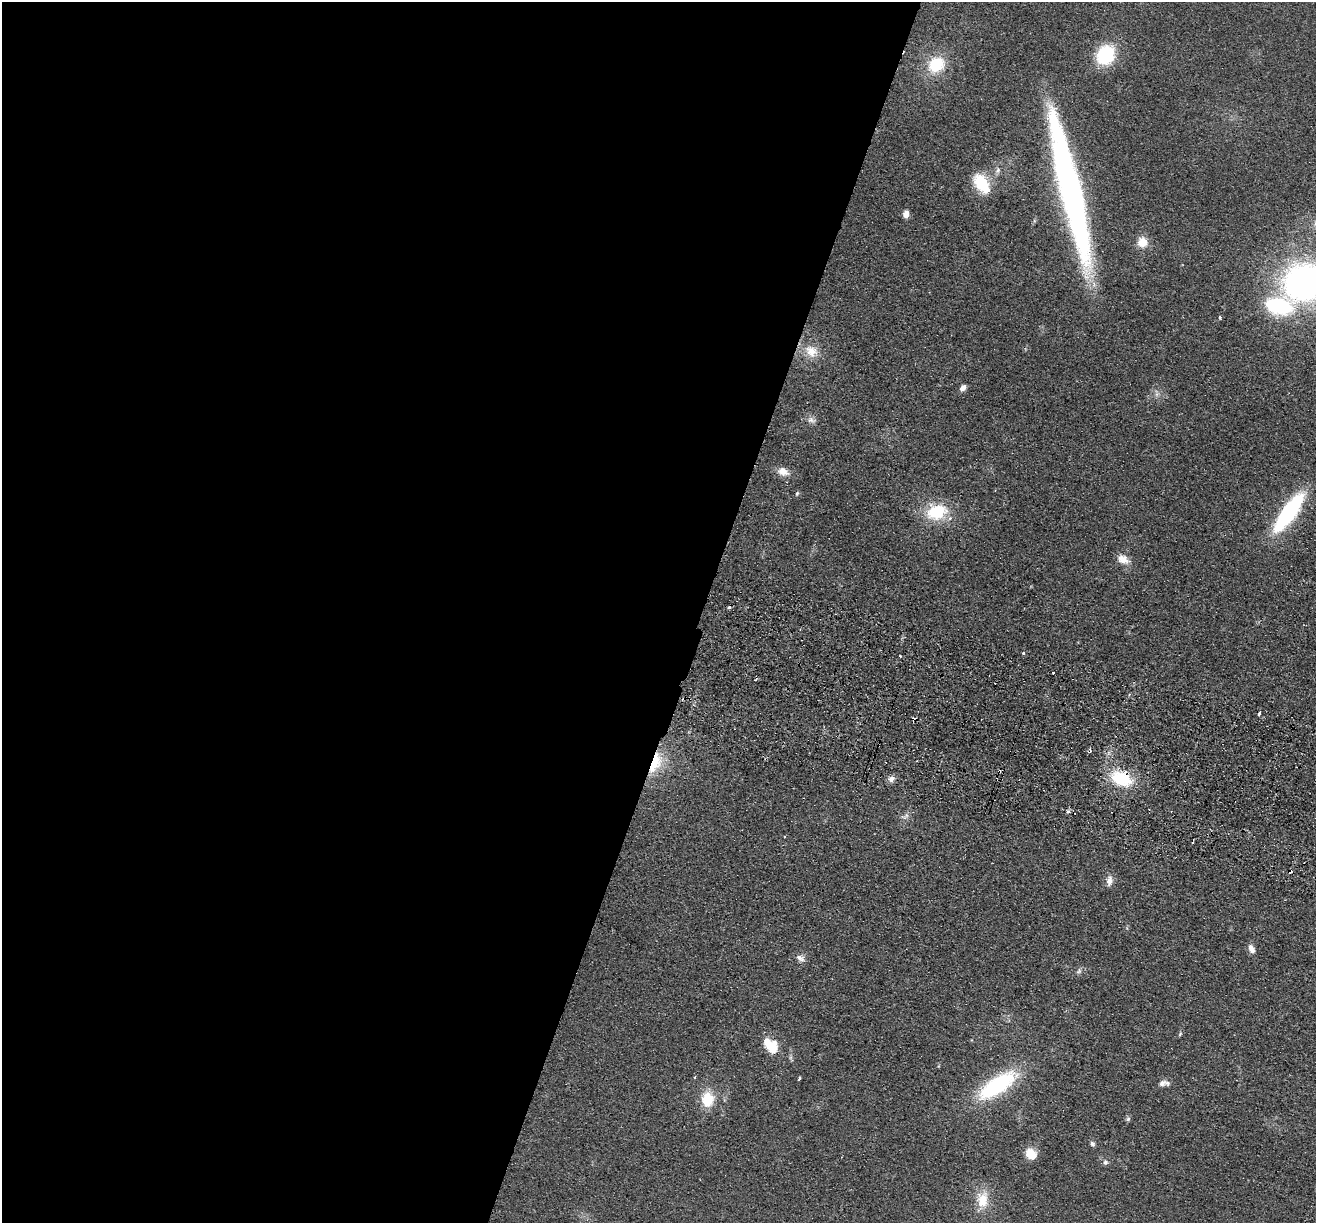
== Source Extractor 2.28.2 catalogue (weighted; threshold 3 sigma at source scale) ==
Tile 5 of 4 x 4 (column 1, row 2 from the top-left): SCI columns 20-1333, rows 2630-3850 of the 5292 x 5384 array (HDU 1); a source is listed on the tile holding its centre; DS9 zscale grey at full resolution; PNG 1318 x 1225 px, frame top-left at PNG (2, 2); no overlay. Shown black and unused: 53% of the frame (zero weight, under 2 of 3 exposures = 3% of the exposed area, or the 3 px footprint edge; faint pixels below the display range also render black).
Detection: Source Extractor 2.28.2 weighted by HDU 2 'WHT'; one run over the whole footprint, this tile lists its part. Background 0.0571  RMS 0.009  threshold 0.0403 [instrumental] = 3 sigma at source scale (4.5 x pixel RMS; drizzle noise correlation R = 1.50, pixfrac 1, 0.05/0.05 arcsec/px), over >= 5 px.
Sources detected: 53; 1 inside a brighter object's white glare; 4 cosmic-ray / hot-pixel residue — not listed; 2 inside a brighter listed object's ellipse — not listed separately; the other 46 listed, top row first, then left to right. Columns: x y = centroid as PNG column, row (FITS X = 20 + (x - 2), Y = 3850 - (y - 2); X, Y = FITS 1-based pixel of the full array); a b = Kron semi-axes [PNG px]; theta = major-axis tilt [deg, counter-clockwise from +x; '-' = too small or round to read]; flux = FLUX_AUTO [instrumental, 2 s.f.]
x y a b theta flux
1105 55 17 14 59 59
936 64 17 14 44 37
998 170 6 6 - 2.5
981 183 25 14 -56 30
1071 191 133 20 -78 370
906 214 8 6 84 5.6
1142 242 13 12 - 12
1305 282 35 30 12 350
1278 306 37 22 -11 70
1220 317 4 3 - 1.2
811 351 21 16 -37 17
963 388 7 5 44 5.5
1156 394 7 5 89 2.3
811 420 12 8 -24 4.4
783 472 15 10 -21 8.6
797 493 6 4 63 1.4
937 512 21 16 16 43
1289 512 37 11 55 120
1123 559 17 11 -27 8.9
729 607 3 3 - 2.9
1023 653 3 3 - 3.5
900 656 3 3 - 1.6
1053 673 3 3 - 1.8
1259 713 4 3 - 4.5
655 763 31 13 67 29
999 771 4 3 - 1.2
891 779 9 8 - 4
1121 779 25 16 -23 43
1068 812 6 4 2 1.5
785 836 3 2 - 0.99
1109 881 14 8 84 5.6
1251 949 12 7 -62 5
800 958 13 7 -36 4.5
1079 971 9 7 51 2.7
1180 1034 6 4 47 1.3
771 1048 17 10 -37 13
695 1077 3 3 - 1.5
799 1078 3 3 - 2.2
1162 1083 11 8 31 4.8
997 1085 43 16 34 95
707 1099 18 14 89 23
1128 1119 7 6 - 1.7
1092 1144 7 6 - 2.2
1031 1154 14 12 -45 12
1105 1162 7 6 - 2.6
983 1200 25 16 86 20
Overlapping masked pixels (flux is a lower limit): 3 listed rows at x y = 655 763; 999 771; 1121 779
Isophote crosses this tile's border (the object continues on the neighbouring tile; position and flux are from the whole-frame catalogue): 1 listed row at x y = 1305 282